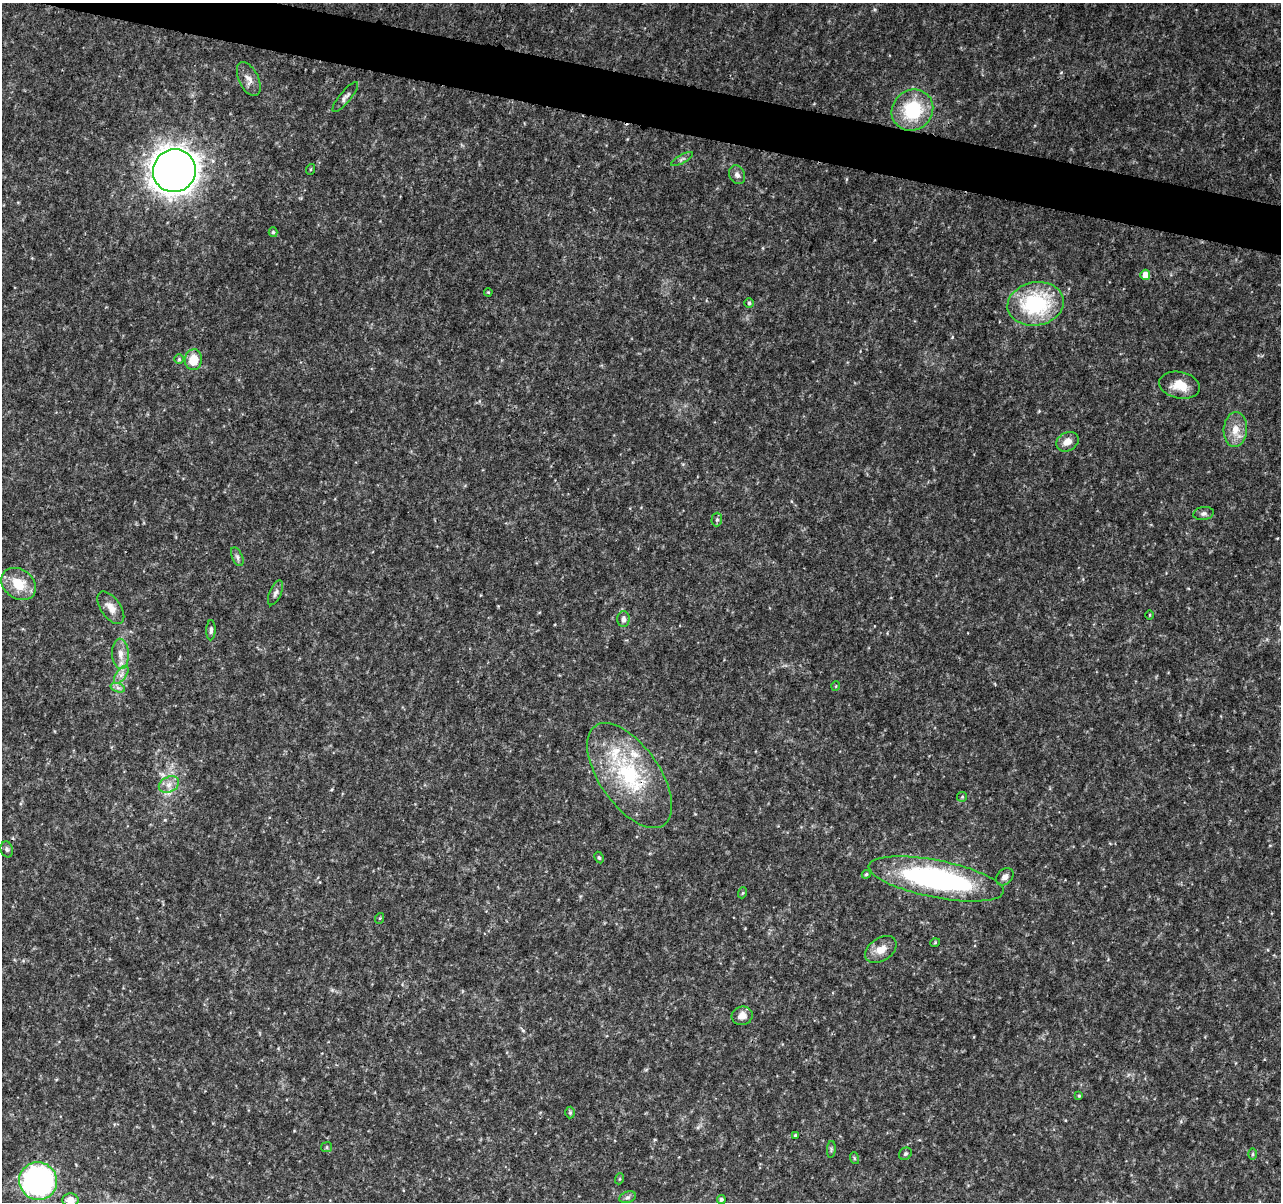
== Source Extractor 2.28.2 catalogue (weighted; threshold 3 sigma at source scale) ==
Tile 11 of 4 x 4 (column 3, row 3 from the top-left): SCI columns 2565-3843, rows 1433-2632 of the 5138 x 5323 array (HDU 1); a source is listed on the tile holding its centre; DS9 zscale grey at full resolution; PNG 1283 x 1204 px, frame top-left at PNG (2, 3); each listed source drawn as its Kron ellipse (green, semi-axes under 4 px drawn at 4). Shown black and unused: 4% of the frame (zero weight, under 3 of 4 exposures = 1% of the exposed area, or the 3 px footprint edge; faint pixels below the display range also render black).
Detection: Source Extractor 2.28.2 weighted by HDU 2 'WHT'; one run over the whole footprint, this tile lists its part. Background 0.0536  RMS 0.0045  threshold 0.0204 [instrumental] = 3 sigma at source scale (4.5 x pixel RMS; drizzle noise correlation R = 1.50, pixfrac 1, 0.0396/0.0396 arcsec/px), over >= 5 px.
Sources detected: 58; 2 inside a brighter listed object's ellipse — not listed separately; the other 56 listed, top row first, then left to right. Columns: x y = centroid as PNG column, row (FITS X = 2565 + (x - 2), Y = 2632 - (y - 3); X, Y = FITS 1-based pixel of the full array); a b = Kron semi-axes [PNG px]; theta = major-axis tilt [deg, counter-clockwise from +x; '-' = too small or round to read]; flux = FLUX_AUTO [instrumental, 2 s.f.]
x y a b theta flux
249 79 18 9 -64 3.6
345 97 19 5 51 1.9
912 110 21 20 - 26
682 159 12 3 28 0.9
311 169 5 3 - 0.4
174 171 22 21 - 680
737 175 10 7 -61 2
273 232 5 4 - 0.7
1145 275 5 5 - 4.4
488 292 4 3 - 0.38
749 303 5 5 - 0.81
1036 304 28 21 11 42
179 359 4 4 - 0.64
193 360 10 8 82 8.7
1180 385 21 13 -12 7.7
1235 430 17 11 85 6.4
1067 442 12 9 29 4
1203 513 10 6 11 1.4
717 520 7 5 88 1
237 557 10 5 -66 1.3
19 584 18 14 -37 11
275 593 13 6 66 1.7
111 608 18 10 -55 4.3
1150 615 5 3 - 0.4
623 619 8 6 89 1.8
211 630 10 4 88 1.2
120 654 15 8 -88 4.1
121 675 10 5 55 1.9
836 686 5 3 - 0.34
118 688 7 4 -19 1.2
630 776 60 30 -55 45
169 784 10 7 27 2.9
962 797 5 5 - 0.58
7 849 8 6 -73 1.1
599 858 6 4 -62 0.72
866 874 4 3 - 0.51
1005 877 10 7 45 2.1
936 879 68 18 -11 100
742 893 5 3 - 0.52
380 918 5 3 - 0.44
935 943 5 3 - 0.39
881 950 17 11 34 5.2
742 1016 10 9 - 3.7
1079 1096 4 4 - 0.46
570 1113 6 5 - 0.7
795 1135 4 3 - 0.46
327 1147 5 5 - 0.73
831 1149 8 3 85 0.67
905 1154 7 5 43 0.9
1253 1154 6 4 89 0.65
854 1158 6 3 -71 0.52
619 1179 5 3 - 0.43
38 1181 19 18 - 130
628 1197 8 5 18 1.2
721 1199 4 4 - 0.93
70 1200 8 6 -3 3.7
Overlapping masked pixels (flux is a lower limit): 1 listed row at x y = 630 776
Isophote crosses this tile's border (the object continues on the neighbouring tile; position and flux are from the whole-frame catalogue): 1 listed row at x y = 70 1200